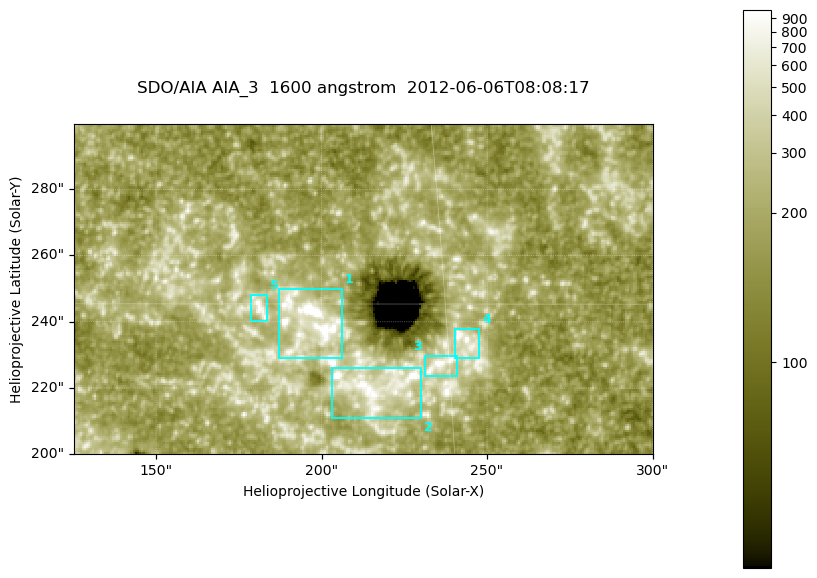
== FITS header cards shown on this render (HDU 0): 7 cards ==
TELESCOP= 'SDO/AIA '
INSTRUME= 'AIA_3   '
WAVELNTH=                 1600
WAVEUNIT= 'angstrom'
DATE-OBS= '2012-06-06T08:08:17.12'
CTYPE1  = 'HPLN-TAN'
CTYPE2  = 'HPLT-TAN'

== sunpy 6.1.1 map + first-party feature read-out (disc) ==
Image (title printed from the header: SDO/AIA AIA_3  1600 angstrom  2012-06-06T08:08:17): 287 x 164 px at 0.609 arcsec/px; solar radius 946 arcsec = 1552 px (partial field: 0.6% of the solar disc is inside the frame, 100% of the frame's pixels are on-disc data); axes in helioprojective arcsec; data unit not stated in the header (colour bar unlabelled)
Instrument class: DISC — disc imager (sunpy class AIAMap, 1600 A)
Bright regions (active regions / flare kernels): reference = the on-disc median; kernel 3 px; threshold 5 sigma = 328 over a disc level ~184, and >= 1.15x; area >= 47 px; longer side >= 3 px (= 1.8 arcsec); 5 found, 5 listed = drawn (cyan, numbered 1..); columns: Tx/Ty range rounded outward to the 2 arcsec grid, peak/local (2 s.f.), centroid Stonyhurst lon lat
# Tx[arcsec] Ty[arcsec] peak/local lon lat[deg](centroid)
1 186..206 228..250 10 +12 +15
2 202..230 210..226 7.8 +14 +13
3 230..242 224..230 6.6 +15 +14
4 240..248 228..238 5.2 +15 +14
5 178..184 240..248 4.9 +11 +15